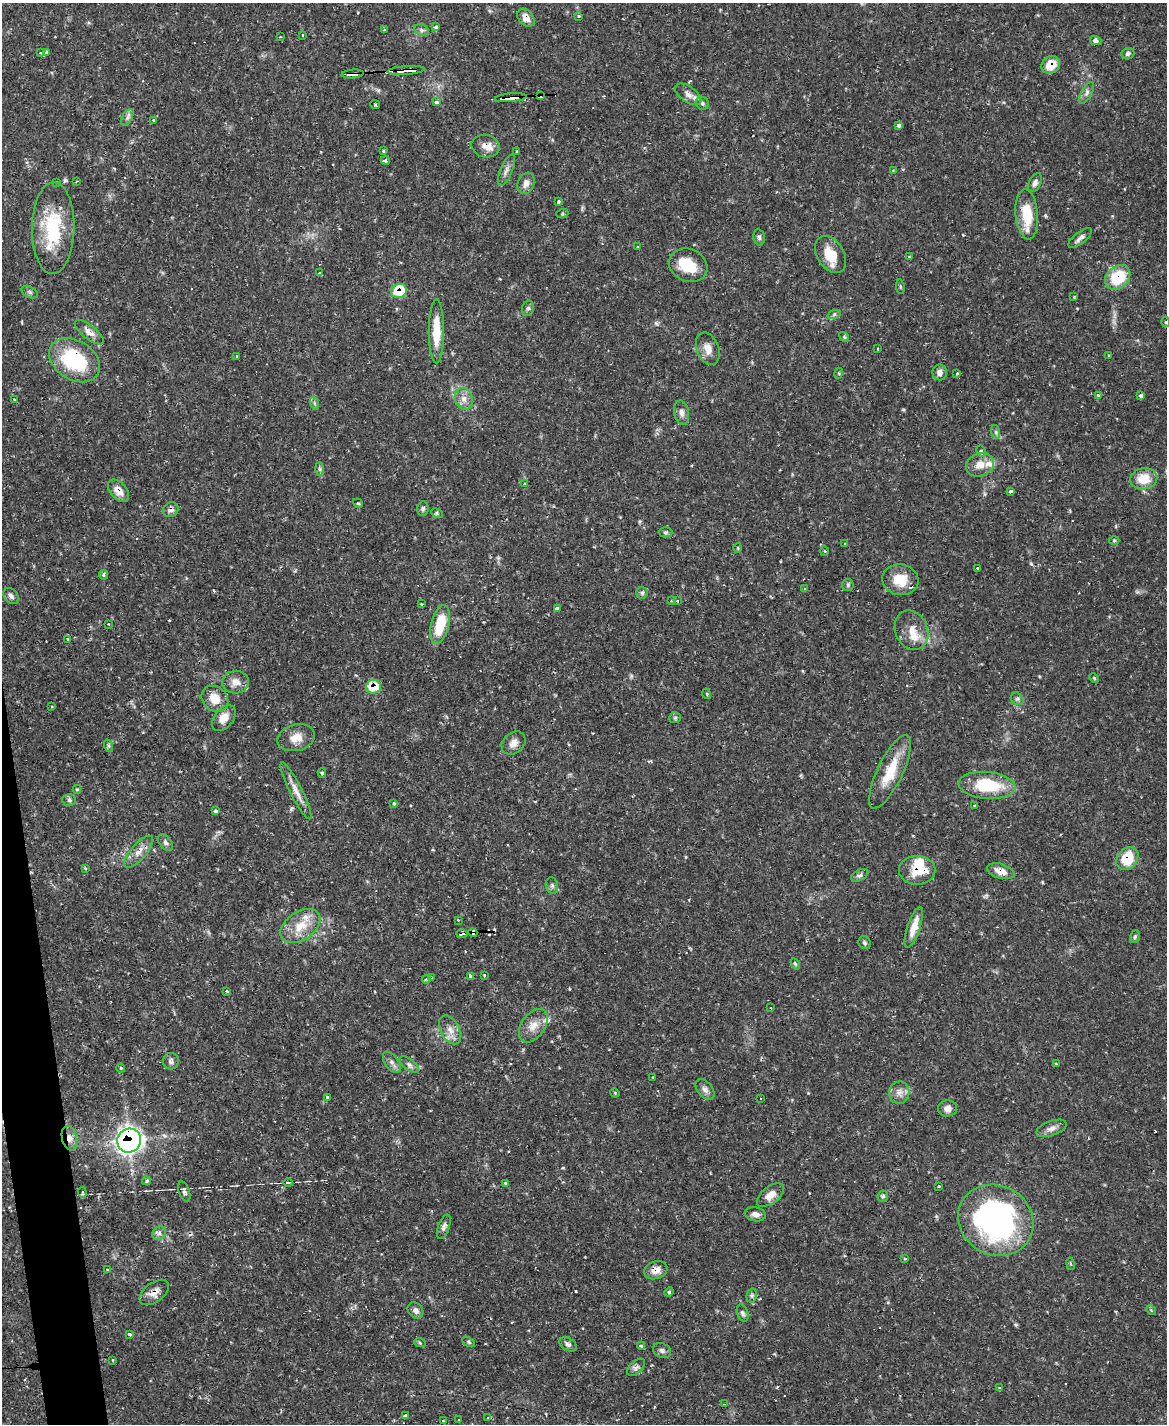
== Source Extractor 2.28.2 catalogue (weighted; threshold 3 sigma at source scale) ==
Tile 7 of 4 x 3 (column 3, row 2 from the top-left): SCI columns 2330-3494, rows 1660-3081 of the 4658 x 4633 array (HDU 1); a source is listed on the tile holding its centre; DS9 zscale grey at full resolution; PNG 1169 x 1426 px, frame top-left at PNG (2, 3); each listed source drawn as its Kron ellipse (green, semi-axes under 4 px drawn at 4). Shown black and unused: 2% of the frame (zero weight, under 2 of 3 exposures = <1% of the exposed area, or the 3 px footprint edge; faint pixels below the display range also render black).
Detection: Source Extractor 2.28.2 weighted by HDU 2 'WHT'; one run over the whole footprint, this tile lists its part. Background 0.119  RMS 0.0032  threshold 0.0145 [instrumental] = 3 sigma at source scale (4.5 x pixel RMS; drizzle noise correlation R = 1.50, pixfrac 1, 0.05/0.05 arcsec/px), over >= 5 px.
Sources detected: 228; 2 inside a brighter object's white glare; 18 cosmic-ray / hot-pixel residue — neither listed nor drawn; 10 inside a brighter listed object's ellipse — not listed separately; the other 198 listed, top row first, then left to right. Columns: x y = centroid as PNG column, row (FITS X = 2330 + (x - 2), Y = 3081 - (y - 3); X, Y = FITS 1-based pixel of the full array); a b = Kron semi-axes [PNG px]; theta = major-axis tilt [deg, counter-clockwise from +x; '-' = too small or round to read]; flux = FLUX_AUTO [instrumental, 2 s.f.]
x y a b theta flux
579 16 3 3 - 0.55
526 18 10 7 -48 2.6
436 27 4 3 - 1.1
384 30 3 3 - 0.37
421 30 7 5 -21 0.92
303 35 3 2 - 0.33
280 37 3 2 - 0.28
1096 41 6 4 -15 1.3
40 53 3 3 - 0.38
46 53 3 3 - 1.2
1128 54 6 5 - 0.89
1051 65 10 8 35 5.5
406 70 19 4 4 7.1
353 74 11 4 5 4
1087 93 12 5 61 1.1
688 94 15 7 -35 2.3
540 96 4 3 - 15
511 98 16 4 5 90
437 102 4 3 - 2.6
702 103 7 6 - 0.74
375 104 5 3 - 0.36
127 117 9 5 61 0.99
154 121 4 3 - 0.91
898 126 4 3 - 8.6
485 146 14 11 -12 3
384 151 3 3 - 0.5
517 152 3 3 - 0.61
385 161 4 4 - 0.94
506 170 16 6 67 1.5
893 171 4 3 - 0.36
77 181 3 2 - 0.36
56 182 3 3 - 1.2
526 183 11 8 67 2.2
1035 183 10 6 63 1.2
558 202 4 3 - 0.66
562 214 6 4 18 0.38
1027 214 25 11 -85 9.4
53 228 46 21 89 20
759 237 8 5 -80 0.76
1080 238 14 5 38 1.4
638 247 3 3 - 0.38
831 254 20 13 -58 7.4
909 257 4 3 - 0.35
688 265 20 16 -23 8.8
320 273 3 2 - 0.47
1118 277 14 10 43 14
900 287 7 3 -82 0.43
399 291 8 7 - 9.6
30 292 8 5 -27 0.72
1074 297 3 3 - 0.29
528 308 8 6 74 0.72
834 315 7 4 20 0.64
1166 322 5 3 - 0.31
436 331 32 7 90 8.2
89 332 17 7 -39 2.7
844 337 5 4 - 0.47
708 349 17 11 -68 3.1
877 349 3 2 - 0.28
1108 355 3 2 - 0.22
237 356 3 2 - 0.24
75 360 27 19 -32 27
940 372 8 7 - 1.4
839 373 5 3 - 0.34
957 373 3 3 - 0.66
1098 395 4 4 - 0.4
1140 396 4 3 - 1
464 399 11 8 -74 2.2
14 400 3 3 - 1.2
314 403 7 4 -71 0.6
681 413 12 7 -78 1.6
996 432 7 4 -72 0.63
981 451 6 4 -61 0.47
980 465 14 11 21 3.7
320 469 7 4 -88 0.66
1144 479 13 10 11 6.3
525 484 4 4 - 0.42
118 491 13 8 -48 3.5
1011 491 3 3 - 0.82
358 503 5 4 - 0.47
423 509 7 5 85 0.7
171 510 8 7 - 1.4
437 513 6 4 -24 0.5
665 532 7 5 1 0.56
1114 540 5 3 - 0.33
845 544 3 3 - 0.36
738 548 5 3 - 0.27
825 551 5 3 - 0.3
977 568 2 2 - 0.34
104 575 5 4 - 0.72
900 580 18 15 -9 7.1
848 585 6 6 - 0.61
805 589 4 4 - 0.41
642 593 6 5 - 0.6
11 596 9 6 -49 1.2
671 601 2 2 - 0.34
678 601 3 3 - 0.74
421 604 3 2 - 0.41
557 608 4 3 - 3
108 624 3 2 - 0.52
440 624 20 8 76 12
912 630 20 16 -67 5.1
68 639 3 3 - 1.3
1094 678 5 3 - 0.32
235 682 13 11 6 2.9
373 687 7 7 - 8.1
707 694 5 3 - 0.29
215 699 14 12 -42 4.7
1017 699 7 5 -41 0.78
51 707 3 2 - 0.31
224 718 15 9 50 3.5
675 718 6 5 - 0.56
296 738 19 13 14 4.1
514 743 13 10 41 2.3
109 746 6 4 -71 0.53
890 772 40 12 64 10
322 773 5 4 - 0.49
987 785 28 13 -5 16
77 789 4 4 - 0.51
296 791 31 6 -63 3.2
69 800 7 6 - 0.7
394 803 4 3 - 0.44
975 805 4 3 - 0.36
216 811 4 4 - 0.44
166 843 9 6 -51 0.99
139 852 20 7 48 3
1127 859 12 9 50 10
85 868 3 3 - 0.7
917 870 18 14 0 9.9
1001 871 14 7 -16 3.4
860 875 9 5 27 0.96
552 886 8 6 -74 0.89
458 920 3 3 - 0.2
300 926 22 14 34 7.1
914 927 21 6 71 4.4
473 933 4 3 - 10
462 934 5 3 - 7.7
1135 937 6 5 - 0.57
865 943 7 6 - 0.61
795 964 6 4 -57 0.44
484 975 3 3 - 0.58
470 976 4 3 - 0.87
432 978 2 2 - 0.33
426 979 4 4 - 0.4
227 991 3 3 - 0.48
771 1008 2 2 - 0.19
533 1026 19 12 55 3.9
450 1030 15 9 -61 2.9
171 1061 8 8 - 1.1
392 1062 12 6 -54 1.7
1056 1064 3 3 - 0.37
409 1065 11 6 -37 1.2
121 1068 4 4 - 0.38
653 1077 3 2 - 0.27
705 1089 12 7 -51 1.5
615 1093 5 3 - 0.32
899 1093 11 10 - 2.2
328 1097 4 3 - 1.1
760 1098 2 2 - 0.24
948 1108 9 8 - 1.9
1052 1128 16 7 19 1.9
69 1138 12 7 -77 2.4
129 1141 12 11 - 140
146 1181 4 4 - 0.66
288 1182 4 3 - 0.31
505 1183 4 4 - 0.42
939 1186 3 2 - 0.36
82 1192 5 3 - 0.48
184 1192 10 5 -71 0.93
770 1195 16 8 37 3.1
883 1196 6 5 - 0.63
755 1214 10 7 -10 1.6
996 1220 39 34 -31 85
444 1227 13 5 71 1.2
159 1233 7 6 - 1.1
905 1259 3 3 - 0.34
1070 1264 6 3 -80 0.37
107 1270 4 2 - 0.27
656 1270 12 8 18 3.2
154 1292 17 10 36 2.9
669 1292 4 4 - 0.43
752 1295 7 5 79 0.74
416 1310 9 7 -48 1.5
1151 1310 5 4 - 0.39
743 1313 9 5 -70 0.81
130 1334 4 3 - 0.73
469 1342 7 4 -29 0.5
420 1343 6 3 -19 0.38
568 1344 9 6 -31 1.2
641 1346 4 3 - 0.51
662 1351 9 7 -24 1
113 1360 3 2 - 0.25
636 1367 11 6 45 1.2
999 1387 3 2 - 0.49
724 1404 3 2 - 0.27
405 1415 4 3 - 0.83
488 1418 3 3 - 0.64
443 1420 3 3 - 0.94
459 1420 3 3 - 0.43
Overlapping masked pixels (flux is a lower limit): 22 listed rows (the first 20) at x y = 526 18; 1051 65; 406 70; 353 74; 540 96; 511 98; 485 146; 1118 277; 399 291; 75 360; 118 491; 171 510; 373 687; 1127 859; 917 870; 1001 871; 473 933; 462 934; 69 1138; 129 1141
Isophote crosses this tile's border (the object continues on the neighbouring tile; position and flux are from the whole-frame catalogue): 1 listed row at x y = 1144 479